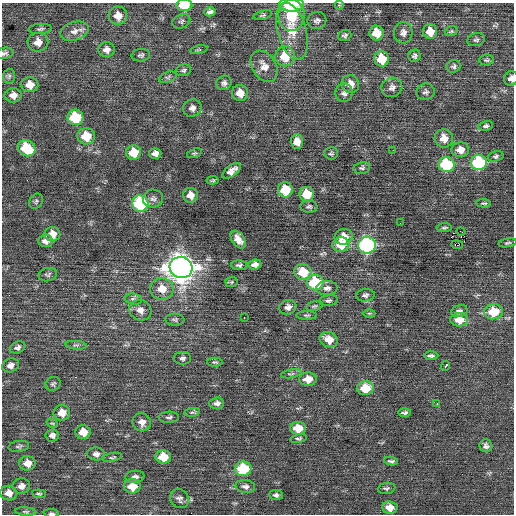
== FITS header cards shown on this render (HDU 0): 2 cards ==
NAXIS1  =                  512 / Axis length
NAXIS2  =                  512 / Axis length

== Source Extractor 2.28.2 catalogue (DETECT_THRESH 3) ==
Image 512 x 512 px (HDU 0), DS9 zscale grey, 1 PNG px = 1 image px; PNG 516 x 516 px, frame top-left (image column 1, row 512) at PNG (2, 3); each listed source drawn as its Kron ellipse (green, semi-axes under 4 px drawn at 4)
Background 0.0247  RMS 0.76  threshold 2.29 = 3 sigma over >= 5 px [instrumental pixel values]
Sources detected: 145; all 145 listed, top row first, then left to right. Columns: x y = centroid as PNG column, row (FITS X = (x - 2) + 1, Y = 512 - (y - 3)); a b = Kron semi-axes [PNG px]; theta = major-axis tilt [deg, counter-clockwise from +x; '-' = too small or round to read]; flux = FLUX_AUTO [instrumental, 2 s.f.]
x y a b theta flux
292 4 12 7 0 2000
184 5 8 6 0 1700
339 5 5 5 - 63
210 12 6 4 14 140
263 15 9 4 15 93
291 15 16 13 89 1600
118 16 9 9 - 500
317 20 9 8 - 180
181 21 9 6 23 120
40 29 12 5 4 120
74 31 14 9 17 380
292 31 29 14 -75 1300
430 31 7 7 - 760
451 31 6 5 - 74
377 33 7 7 - 920
403 33 11 9 79 250
345 35 7 5 21 120
476 40 9 6 16 120
38 42 10 9 - 460
106 50 8 7 - 270
199 50 8 3 13 65
4 53 9 5 10 150
141 55 9 6 5 120
285 56 10 9 - 1400
414 56 6 6 - 120
382 59 8 7 - 1500
486 60 7 5 6 95
264 66 17 12 -58 550
454 66 7 6 - 120
183 70 8 5 15 110
9 76 7 6 - 110
168 77 9 5 19 110
511 78 7 6 - 220
224 83 8 7 - 170
350 84 9 8 - 450
30 85 8 7 - 520
392 87 10 9 - 260
426 92 9 8 - 170
240 93 8 8 - 600
344 93 9 8 - 220
13 95 8 7 - 350
192 108 9 8 - 250
75 117 8 7 - 2900
486 126 7 4 10 110
86 136 9 8 - 1200
444 138 9 9 - 580
297 142 7 6 - 430
27 148 9 7 -31 2200
393 150 3 2 - 49
460 150 9 7 3 470
133 152 7 7 - 1200
155 153 6 5 - 230
194 153 8 4 18 85
331 153 7 6 - 87
496 156 8 5 16 110
479 163 8 7 - 5200
447 165 8 7 - 3900
362 168 8 6 11 110
232 171 11 5 38 320
213 180 6 4 6 68
285 190 7 7 - 1700
307 194 7 7 - 1200
190 195 7 7 - 420
153 199 10 9 - 210
36 201 8 6 58 100
484 203 7 3 -5 77
140 204 8 8 - 5500
309 207 8 6 -4 120
400 223 2 2 - 78
444 228 8 4 2 89
461 231 5 2 - 4.6
52 234 8 7 - 570
343 237 9 8 - 780
238 240 10 6 -56 370
46 241 7 6 - 280
508 243 9 4 10 83
341 245 8 7 - 1200
367 245 8 8 - 12000
457 245 6 3 -8 380
255 264 6 5 - 230
239 265 8 5 -1 120
181 268 11 10 - 68000
303 272 9 8 - 1400
48 275 9 6 13 120
232 282 6 5 - 66
315 283 8 8 - 3100
327 288 10 7 2 210
162 289 12 10 2 710
365 295 9 6 8 150
133 299 8 5 -10 130
328 300 9 5 9 130
314 306 8 4 15 91
288 307 9 7 18 250
140 310 11 10 - 360
459 311 8 6 13 150
493 312 9 7 5 1300
369 313 6 4 0 70
306 315 10 3 0 89
244 318 3 2 - 160
175 320 10 6 -3 130
459 320 9 6 0 790
329 339 9 7 -21 570
76 345 10 3 -4 84
18 347 8 5 24 150
431 356 7 4 0 110
182 358 9 6 1 140
215 362 7 4 0 76
10 365 9 6 18 250
445 366 5 3 - 420
291 374 10 3 9 97
308 379 9 6 3 600
53 384 8 7 - 110
365 388 8 7 - 1400
217 403 7 5 4 200
437 404 3 2 - 48
192 412 8 4 7 94
62 413 8 7 - 570
404 413 6 3 1 110
169 417 10 5 2 130
142 422 9 9 - 310
52 423 6 3 -18 57
298 428 8 6 -1 960
83 432 7 7 - 710
52 435 7 6 - 180
298 438 8 4 11 91
19 446 10 5 9 120
486 446 6 6 - 150
96 454 9 6 -4 210
112 457 10 3 11 78
163 457 7 6 - 1200
391 461 7 3 -9 93
27 463 8 7 - 470
243 469 8 7 - 2700
135 477 9 6 4 190
21 486 9 7 7 260
132 486 8 7 - 850
245 486 10 6 -8 170
387 488 9 5 9 110
9 493 8 7 - 370
39 494 7 4 -6 81
276 495 7 5 -4 140
179 499 10 9 - 200
390 508 8 6 -4 530
26 512 10 4 -4 94
51 513 8 3 -5 79
At the frame edge (FLAGS 8, measured only in part): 5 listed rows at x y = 292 4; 184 5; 4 53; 511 78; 51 513